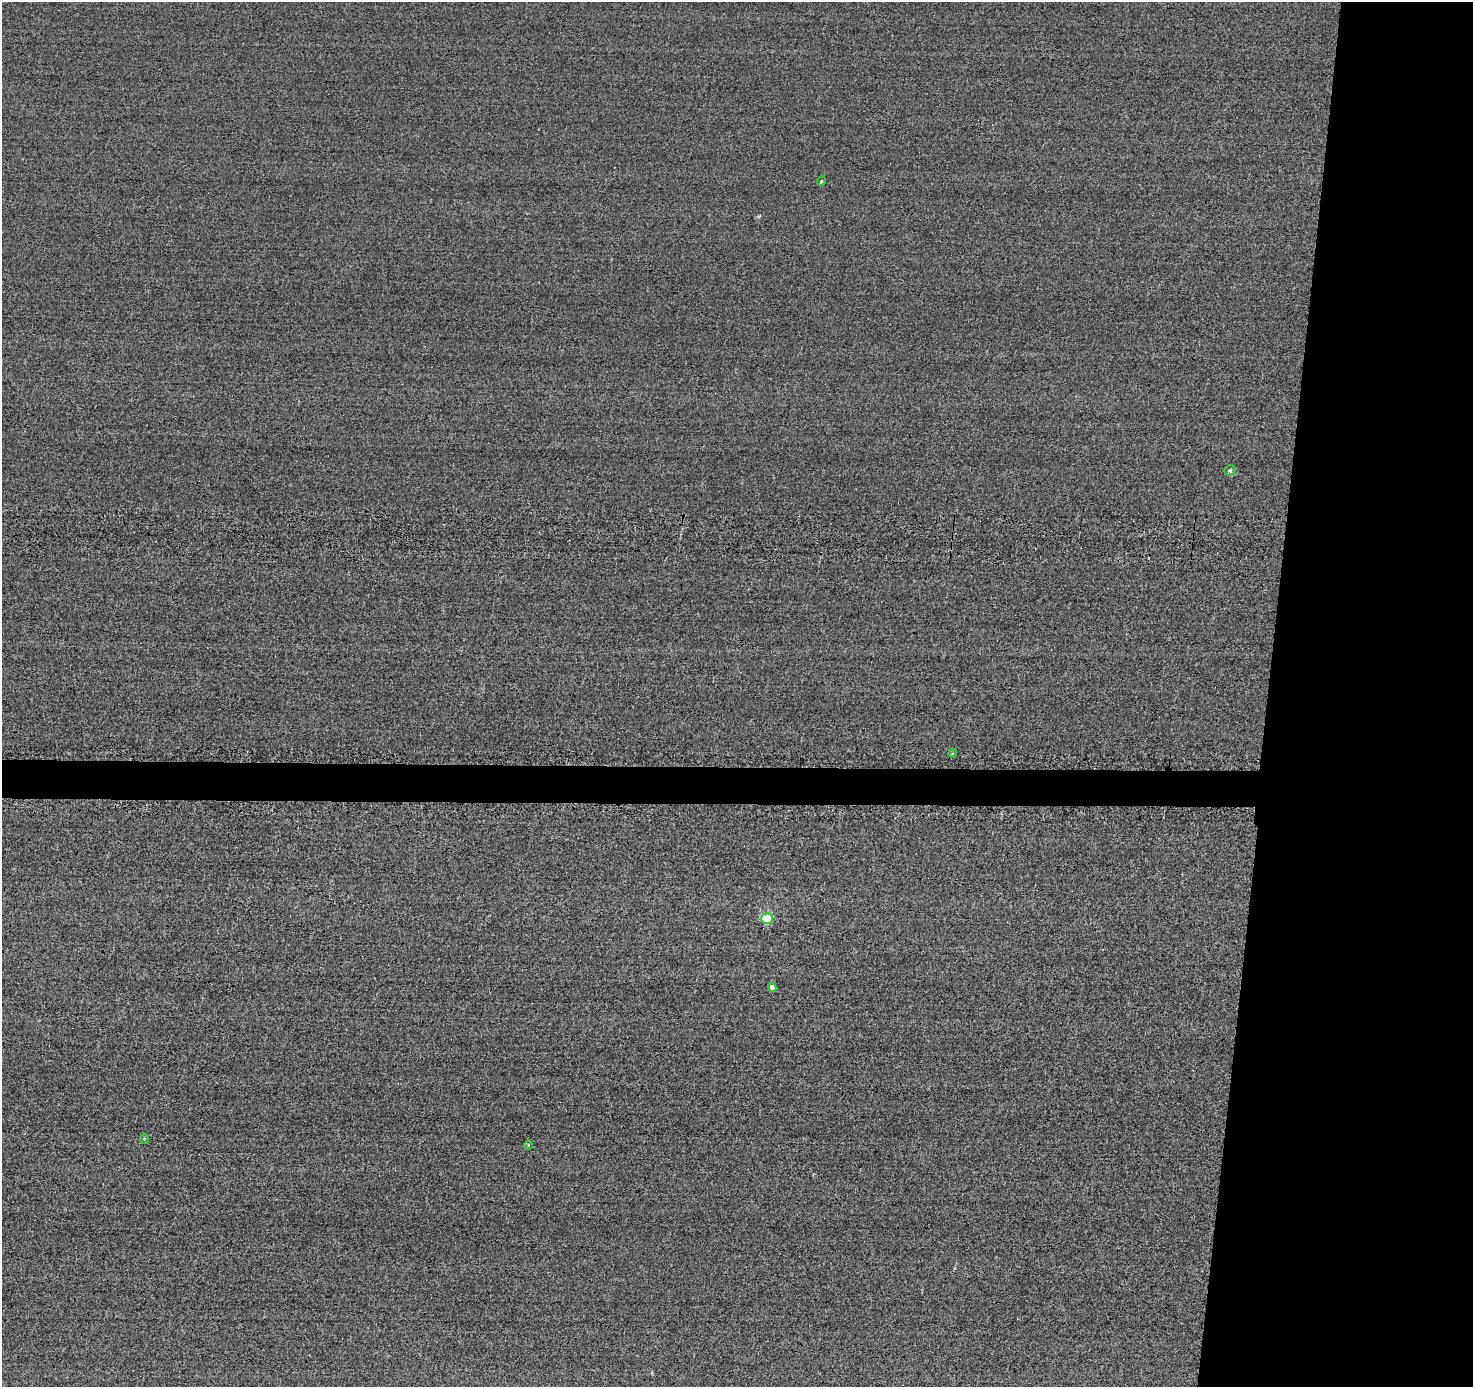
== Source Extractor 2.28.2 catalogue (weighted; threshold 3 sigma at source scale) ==
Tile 6 of 3 x 3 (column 3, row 2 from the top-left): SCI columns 2960-4430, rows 1601-2985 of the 4678 x 4710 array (HDU 1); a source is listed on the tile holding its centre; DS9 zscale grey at full resolution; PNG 1475 x 1389 px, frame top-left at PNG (2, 2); each listed source drawn as its Kron ellipse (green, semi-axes under 4 px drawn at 4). Shown black and unused: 16% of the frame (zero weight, under 2 of 3 exposures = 12% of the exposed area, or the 3 px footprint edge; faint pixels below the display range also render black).
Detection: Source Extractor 2.28.2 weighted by HDU 2 'WHT'; one run over the whole footprint, this tile lists its part. Background -0.431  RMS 3.3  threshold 14.8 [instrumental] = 3 sigma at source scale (4.5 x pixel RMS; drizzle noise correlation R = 1.50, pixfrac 1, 0.05/0.05 arcsec/px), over >= 5 px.
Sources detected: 7; all 7 listed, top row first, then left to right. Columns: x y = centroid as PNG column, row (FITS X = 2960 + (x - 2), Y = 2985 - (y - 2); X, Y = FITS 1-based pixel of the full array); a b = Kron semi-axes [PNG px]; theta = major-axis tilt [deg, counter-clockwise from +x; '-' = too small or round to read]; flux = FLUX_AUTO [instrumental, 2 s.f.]
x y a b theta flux
821 181 5 3 - 470
1230 470 6 5 - 800
953 753 4 3 - 330
767 919 6 5 - 25000
772 987 4 4 - 1700
144 1139 5 4 - 450
528 1145 5 3 - 270